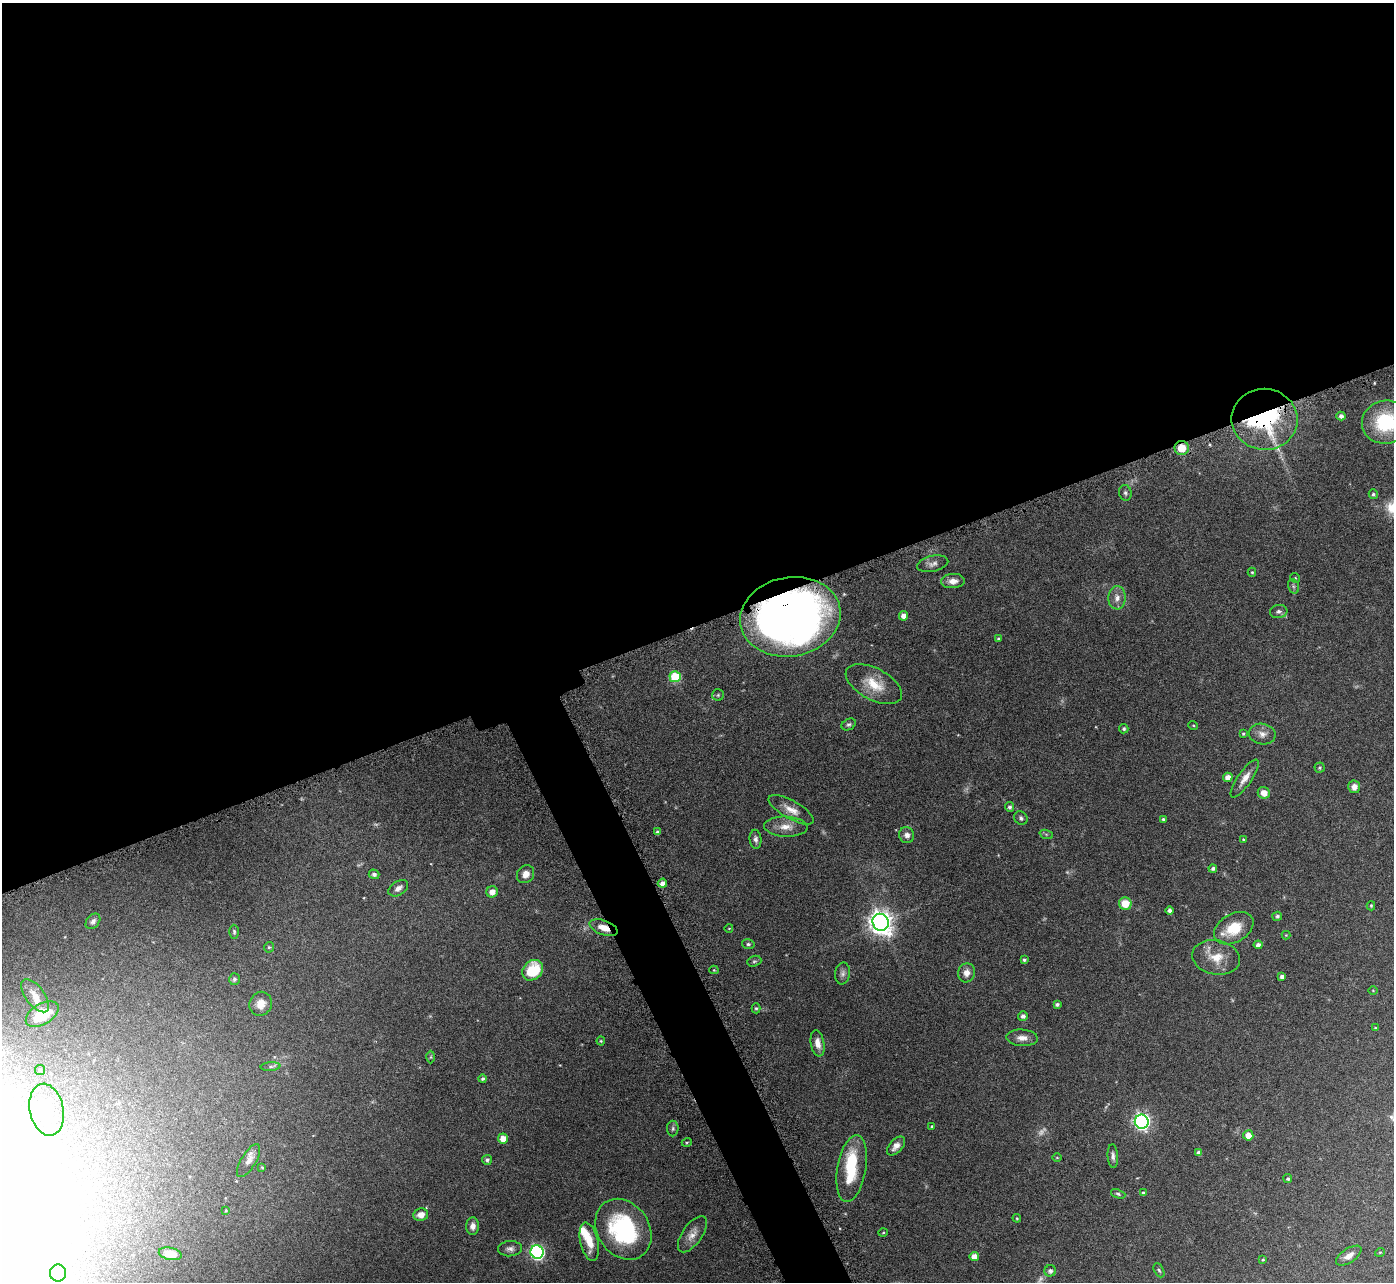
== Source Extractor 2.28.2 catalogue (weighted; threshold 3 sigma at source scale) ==
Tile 2 of 4 x 4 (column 2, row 1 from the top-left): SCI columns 1437-2828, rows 4033-5312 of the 5657 x 5637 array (HDU 1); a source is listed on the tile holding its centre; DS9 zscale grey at full resolution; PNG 1396 x 1284 px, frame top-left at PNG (2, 3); each listed source drawn as its Kron ellipse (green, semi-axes under 4 px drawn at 4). Shown black and unused: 51% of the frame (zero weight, under 4 of 7 exposures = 4% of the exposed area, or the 3 px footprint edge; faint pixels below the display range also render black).
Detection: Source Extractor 2.28.2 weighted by HDU 2 'WHT'; one run over the whole footprint, this tile lists its part. Background 0.0744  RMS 0.0036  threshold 0.0149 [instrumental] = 3 sigma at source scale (4.09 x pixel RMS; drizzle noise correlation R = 1.36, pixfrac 0.8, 0.05/0.05 arcsec/px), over >= 5 px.
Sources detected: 126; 4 too faint to see at this stretch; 2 inside a brighter object's white glare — neither listed nor drawn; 1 inside a brighter listed object's ellipse — not listed separately; the other 119 listed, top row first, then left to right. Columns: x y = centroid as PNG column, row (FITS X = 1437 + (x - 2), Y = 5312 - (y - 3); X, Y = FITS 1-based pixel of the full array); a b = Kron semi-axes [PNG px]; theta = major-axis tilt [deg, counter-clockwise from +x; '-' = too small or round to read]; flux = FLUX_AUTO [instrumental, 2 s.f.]
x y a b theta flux
1341 416 4 4 - 1
1264 419 33 30 -7 51
1386 422 24 21 10 21
1182 448 7 7 - 5.6
1125 493 8 6 -75 0.79
1373 494 5 4 - 0.57
933 564 16 8 12 1.7
1252 572 4 4 - 0.42
1295 578 5 4 - 0.38
953 581 12 7 4 2.6
1293 586 7 5 -72 0.69
1117 598 11 9 87 2.2
1279 611 9 6 5 1.1
904 616 4 4 - 2.3
790 617 50 39 10 220
998 639 3 3 - 0.45
675 677 5 5 - 18
874 684 31 15 -28 8.3
718 695 6 6 - 0.5
849 724 7 5 28 0.67
1193 725 5 3 - 0.29
1124 729 5 4 - 0.63
1243 734 4 3 - 0.32
1262 734 13 10 -9 2.3
1319 768 5 5 - 0.46
1228 777 5 4 - 2.3
1245 778 22 7 55 2.9
1354 787 6 6 - 2.2
1264 793 6 5 - 2.9
1009 807 5 4 - 0.75
791 810 25 9 -29 3.7
1021 818 7 6 - 0.82
1163 819 3 3 - 0.52
786 827 22 10 -2 3.9
657 832 4 4 - 0.8
1046 834 7 4 -18 0.51
907 835 8 7 - 1.5
755 839 9 6 -84 1.1
1243 839 3 3 - 0.31
1213 868 4 3 - 0.67
374 874 5 4 - 1
526 874 9 8 - 2.4
662 883 5 4 - 1.9
398 888 11 7 34 1.6
492 892 5 5 - 2.3
1125 904 6 6 - 6
1371 906 4 4 - 0.41
1169 910 4 4 - 1.2
1277 916 5 4 - 0.72
93 921 9 6 50 1.1
881 922 8 8 - 320
604 928 15 7 -21 4.1
729 928 4 3 - 0.2
1234 928 21 14 30 9.3
234 932 7 4 -89 0.58
1286 935 4 4 - 0.28
748 944 6 5 - 0.59
1258 945 4 4 - 1.4
269 947 5 4 - 0.5
1216 957 24 17 -11 6.6
1024 960 4 3 - 0.59
754 961 7 5 20 0.62
533 970 11 9 44 12
714 970 4 4 - 0.33
843 973 11 7 82 1.3
966 973 9 8 - 2.4
1282 977 4 4 - 1.2
234 979 6 5 - 0.73
1373 990 5 3 - 0.25
35 996 19 9 -53 3.5
261 1004 12 11 - 3.9
1057 1004 4 3 - 0.71
756 1008 5 4 - 0.46
42 1014 18 10 31 9.3
1023 1016 5 4 - 1.2
1375 1028 4 3 - 0.34
1022 1038 16 8 -3 2.6
601 1041 4 4 - 0.39
818 1043 13 7 -80 2.6
431 1057 6 4 89 0.38
270 1066 10 4 5 0.7
40 1070 5 5 - 0.41
483 1079 4 4 - 0.71
47 1110 26 16 -78 9.2
1142 1122 7 7 - 110
932 1126 4 3 - 0.45
673 1128 8 6 89 0.73
1248 1135 5 5 - 3
503 1139 5 5 - 3.5
687 1142 5 3 - 0.32
896 1146 11 6 47 1.9
1199 1153 4 4 - 1.3
1113 1156 12 5 -86 1.1
1057 1158 5 3 - 0.26
487 1160 5 5 - 0.8
248 1161 19 7 59 2
262 1167 4 4 - 0.34
852 1168 34 14 80 16
1288 1179 4 4 - 0.55
1143 1193 4 4 - 0.67
1118 1194 7 4 -19 0.55
226 1210 3 3 - 0.29
421 1215 7 6 - 2.9
1017 1218 4 3 - 0.32
473 1226 9 6 87 1.7
623 1229 32 25 -55 37
883 1233 4 3 - 0.3
692 1234 21 10 55 3.1
589 1242 19 9 -77 5.2
510 1249 12 7 3 1.4
537 1252 7 6 - 68
1380 1252 5 3 - 0.23
170 1254 11 6 -12 4.2
974 1256 5 4 - 3.4
1349 1256 14 7 34 2.2
1263 1260 4 3 - 0.36
1159 1270 7 4 -62 0.58
1050 1271 6 5 - 1.1
58 1273 8 8 - 1.7
Overlapping masked pixels (flux is a lower limit): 4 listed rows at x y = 1264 419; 1182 448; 790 617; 604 928
Isophote crosses this tile's border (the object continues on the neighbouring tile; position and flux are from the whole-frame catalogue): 1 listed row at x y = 1386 422